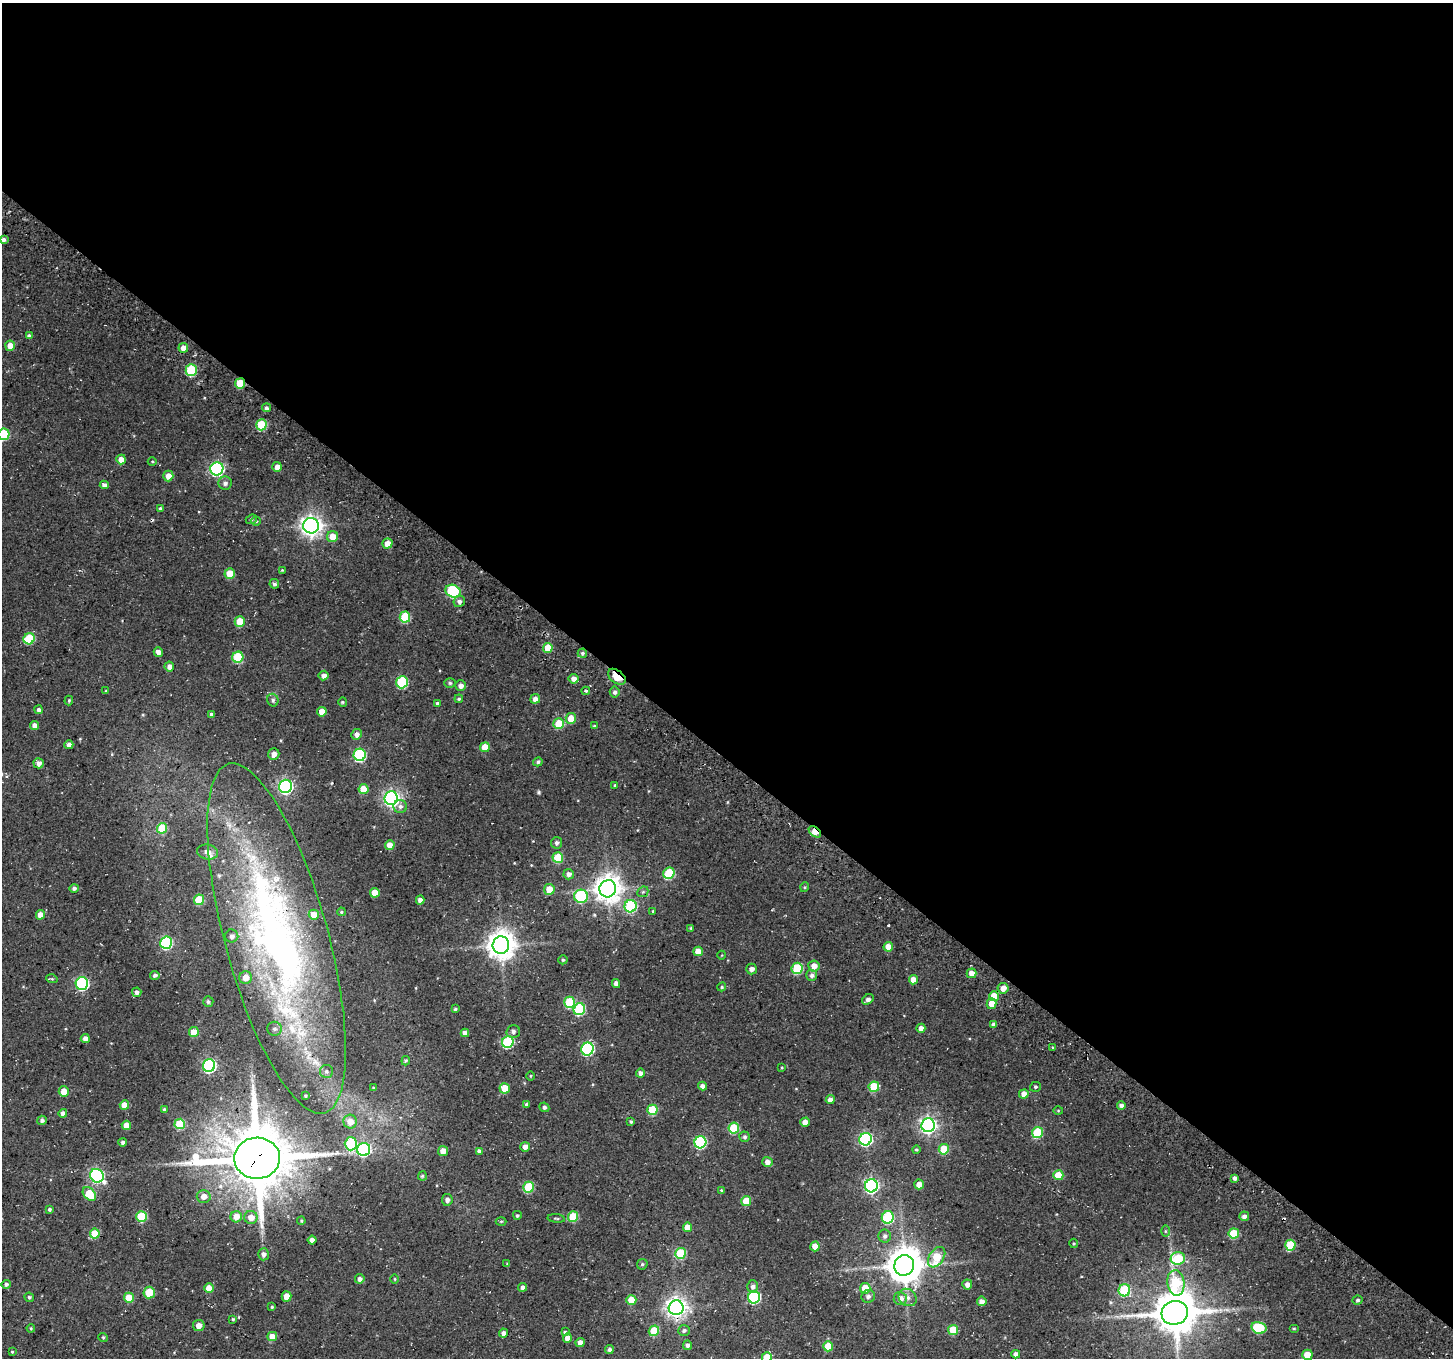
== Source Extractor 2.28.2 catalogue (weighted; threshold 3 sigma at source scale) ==
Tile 3 of 4 x 4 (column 3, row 1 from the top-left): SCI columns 3139-4589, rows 4536-5891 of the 6271 x 6296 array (HDU 1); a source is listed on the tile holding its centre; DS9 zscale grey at full resolution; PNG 1455 x 1360 px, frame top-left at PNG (2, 3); each listed source drawn as its Kron ellipse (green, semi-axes under 4 px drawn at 4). Shown black and unused: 56% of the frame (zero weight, under 3 of 4 exposures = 13% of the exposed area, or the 3 px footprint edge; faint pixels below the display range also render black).
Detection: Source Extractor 2.28.2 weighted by HDU 2 'WHT'; one run over the whole footprint, this tile lists its part. Background 0.177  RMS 0.0083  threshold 0.0373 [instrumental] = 3 sigma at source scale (4.5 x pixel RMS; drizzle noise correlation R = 1.50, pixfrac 1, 0.0396/0.0396 arcsec/px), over >= 5 px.
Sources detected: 263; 1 too faint to see at this stretch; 1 cosmic-ray / hot-pixel residue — neither listed nor drawn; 1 inside a brighter listed object's ellipse — not listed separately; the other 260 listed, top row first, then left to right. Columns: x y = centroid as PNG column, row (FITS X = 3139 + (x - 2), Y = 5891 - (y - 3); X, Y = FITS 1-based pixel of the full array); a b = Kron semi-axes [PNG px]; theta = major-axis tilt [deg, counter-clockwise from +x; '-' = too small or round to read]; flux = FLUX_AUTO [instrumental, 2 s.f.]
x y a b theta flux
3 239 4 3 - 2.2
29 336 4 3 - 2.1
10 346 5 5 - 8.3
183 348 5 5 - 5.5
191 370 6 5 - 48
240 383 5 5 - 21
266 408 4 4 - 2
261 425 5 5 - 36
4 434 6 5 - 42
121 459 5 4 - 8.1
152 461 4 3 - 0.75
277 467 5 4 - 5.5
217 469 7 6 - 150
168 476 5 5 - 6.3
225 483 6 6 - 3
104 485 4 4 - 3
160 509 4 4 - 1.7
251 519 6 4 22 1.3
256 521 5 4 - 1
311 526 8 7 - 490
332 537 6 5 - 9.9
387 543 5 5 - 7.4
282 570 4 3 - 0.64
230 574 5 5 - 16
274 584 5 4 - 1.9
453 591 8 6 -26 64
459 601 6 5 - 2.7
405 617 5 5 - 35
240 621 5 5 - 15
29 639 6 5 - 36
548 648 5 4 - 15
158 652 5 4 - 4.3
582 653 5 4 - 1.9
238 657 6 5 - 42
169 666 5 5 - 3.8
324 675 5 5 - 3.4
617 677 10 6 -38 18
574 679 5 4 - 4.4
402 682 6 5 - 56
450 683 5 4 - 1.5
461 686 5 5 - 3.3
106 691 4 3 - 0.75
586 691 4 4 - 1.1
615 692 5 5 - 2.1
459 699 4 4 - 1.2
535 699 5 5 - 4.1
69 700 5 3 - 1
273 700 6 5 - 2.2
343 702 5 4 - 0.98
437 703 4 4 - 1.9
39 710 4 4 - 2.6
322 712 5 5 - 11
211 714 4 4 - 1.3
571 718 5 5 - 14
559 724 5 5 - 22
35 725 4 4 - 4.2
594 726 4 4 - 1
357 734 5 5 - 3.8
69 745 4 4 - 4.1
485 747 5 5 - 12
274 754 6 5 - 5.3
360 755 6 6 - 76
538 762 5 4 - 2
39 763 5 5 - 3.9
615 785 4 4 - 0.91
285 786 7 6 - 180
364 789 5 5 - 15
391 798 7 6 - 240
400 806 7 6 - 2.5
162 828 5 5 - 25
815 832 7 4 -41 16
557 843 6 5 - 2.5
390 845 5 4 - 9.2
207 852 10 7 -12 3.7
558 858 5 5 - 30
669 873 6 5 - 46
569 874 5 5 - 4
805 887 5 3 - 0.76
74 888 4 4 - 2
549 889 5 5 - 12
608 889 8 8 - 900
643 892 6 5 - 1.3
375 893 5 4 - 12
581 896 7 6 - 71
199 900 5 5 - 27
420 900 4 4 - 4.2
631 906 6 6 - 67
653 911 4 4 - 0.87
341 912 4 3 - 1.1
40 915 5 4 - 7.1
314 915 5 5 - 11
691 928 4 3 - 1.2
232 936 6 6 - 3.3
277 938 181 51 -75 470
166 943 6 6 - 79
501 945 8 8 - 1000
888 947 5 4 - 9.3
698 951 5 4 - 8.2
722 955 4 3 - 0.56
563 960 4 4 - 1.3
814 966 6 5 - 5.6
797 968 6 5 - 45
752 969 5 5 - 3.5
971 973 5 5 - 6.1
155 975 5 4 - 2.3
812 975 5 5 - 2.6
246 978 6 6 - 7.9
52 979 6 3 -18 0.95
913 980 4 4 - 7.8
616 983 4 4 - 3.9
82 984 6 6 - 110
722 987 4 4 - 1
1003 988 5 5 - 6.7
137 992 4 4 - 2.6
994 996 5 5 - 15
868 999 6 4 35 3.2
208 1002 5 5 - 1.7
569 1002 6 5 - 41
992 1004 5 5 - 9.3
455 1009 3 3 - 1.3
579 1009 6 6 - 59
994 1025 4 4 - 2.9
921 1028 4 4 - 4.3
274 1029 7 7 - 2.3
513 1031 7 6 - 2.6
194 1032 5 5 - 15
465 1033 4 4 - 4.6
85 1039 4 4 - 4.4
508 1042 6 5 - 63
1053 1048 4 3 - 0.93
587 1049 6 6 - 110
406 1061 5 4 - 0.99
209 1066 6 6 - 140
782 1067 3 3 - 0.7
326 1071 7 6 - 2.2
641 1073 4 4 - 3.2
530 1076 4 3 - 0.66
703 1086 4 4 - 3.8
874 1087 5 5 - 27
1035 1087 5 5 - 1.5
374 1088 3 3 - 0.93
505 1088 5 5 - 16
64 1091 5 5 - 9
1024 1094 4 4 - 6.6
305 1096 4 3 - 1
830 1100 4 4 - 4.4
526 1104 4 4 - 1.3
124 1105 4 4 - 8.6
1121 1105 4 4 - 2.4
544 1107 5 4 - 1.7
164 1109 4 4 - 1.8
652 1110 5 5 - 29
1058 1110 5 3 - 0.68
63 1113 4 4 - 3.2
42 1120 5 4 - 2
350 1122 7 6 - 9.1
631 1122 4 3 - 1.3
805 1122 5 4 - 6
180 1124 5 5 - 29
126 1125 5 4 - 8.9
928 1125 7 6 - 270
734 1128 5 5 - 36
1037 1133 5 5 - 41
745 1137 5 5 - 1.6
865 1139 6 6 - 130
123 1142 4 4 - 2.4
700 1142 6 6 - 80
351 1144 6 6 - 60
525 1147 5 5 - 4.6
364 1149 6 6 - 120
944 1149 5 5 - 25
916 1150 4 4 - 1.1
443 1151 5 5 - 5.6
479 1151 4 4 - 2.6
257 1158 23 20 2 5200
767 1162 5 5 - 4.4
1058 1175 5 5 - 16
97 1176 7 6 - 140
422 1176 4 4 - 1.3
1235 1178 4 4 - 2.5
919 1184 5 4 - 6.8
871 1186 6 6 - 190
529 1187 5 5 - 42
721 1190 4 3 - 0.75
89 1194 8 5 -49 24
204 1196 7 6 - 6.2
447 1200 6 5 - 2.5
746 1201 5 5 - 19
49 1209 4 4 - 1.4
517 1215 4 4 - 1.1
141 1216 5 5 - 36
1244 1216 5 4 - 3.3
236 1217 5 5 - 8.4
251 1217 6 6 - 7.8
573 1217 5 5 - 29
888 1217 6 6 - 60
556 1218 8 3 -6 1.1
301 1221 4 3 - 0.96
501 1221 5 3 - 0.83
687 1227 5 4 - 8.1
1165 1231 6 4 -90 0.95
1234 1233 5 5 - 29
95 1234 5 5 - 21
885 1236 6 6 - 2.7
312 1240 4 4 - 4.6
1074 1243 5 4 - 1.1
1290 1245 5 5 - 37
815 1246 5 4 - 8.4
680 1253 5 5 - 36
264 1254 6 5 - 2.8
937 1257 11 7 56 26
1178 1258 7 6 - 38
507 1264 4 4 - 0.68
642 1264 6 5 - 1.2
904 1265 10 10 - 1700
360 1279 5 4 - 3.2
394 1279 5 3 - 0.77
1176 1283 13 8 -83 39
6 1284 5 4 - 1.8
967 1284 5 5 - 4.4
753 1286 6 5 - 3
522 1287 4 4 - 3.4
209 1288 5 5 - 9.3
865 1288 5 5 - 15
1124 1290 6 6 - 48
149 1292 6 5 - 22
287 1296 5 5 - 8.3
868 1296 7 6 - 2.6
29 1297 5 4 - 1.4
754 1297 6 6 - 85
908 1297 9 8 - 3.9
129 1298 5 5 - 17
900 1299 6 6 - 5.6
631 1300 5 5 - 16
1357 1300 5 4 - 1.5
982 1301 5 4 - 4.2
272 1307 3 3 - 1
676 1308 7 7 - 470
1175 1313 13 12 - 2700
233 1319 4 3 - 1.3
199 1325 6 5 - 5.2
31 1328 4 3 - 0.8
1259 1328 7 5 -13 44
1294 1328 5 3 - 0.83
684 1330 6 5 - 2.3
953 1330 5 5 - 21
654 1331 5 5 - 25
565 1332 4 3 - 1.4
503 1333 4 4 - 3.1
272 1336 5 4 - 10
103 1337 5 3 - 0.89
567 1338 5 4 - 6.4
580 1343 5 4 - 5.2
687 1345 4 4 - 2.8
828 1346 5 5 - 17
609 1349 4 4 - 2.5
12 1352 3 3 - 0.73
1016 1354 4 4 - 3.8
1307 1355 5 5 - 13
767 1357 5 5 - 17
Overlapping masked pixels (flux is a lower limit): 6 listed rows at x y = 240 383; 217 469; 617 677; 815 832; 277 938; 257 1158
Isophote crosses this tile's border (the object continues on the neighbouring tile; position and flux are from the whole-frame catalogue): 4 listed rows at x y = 3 239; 4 434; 1307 1355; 767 1357